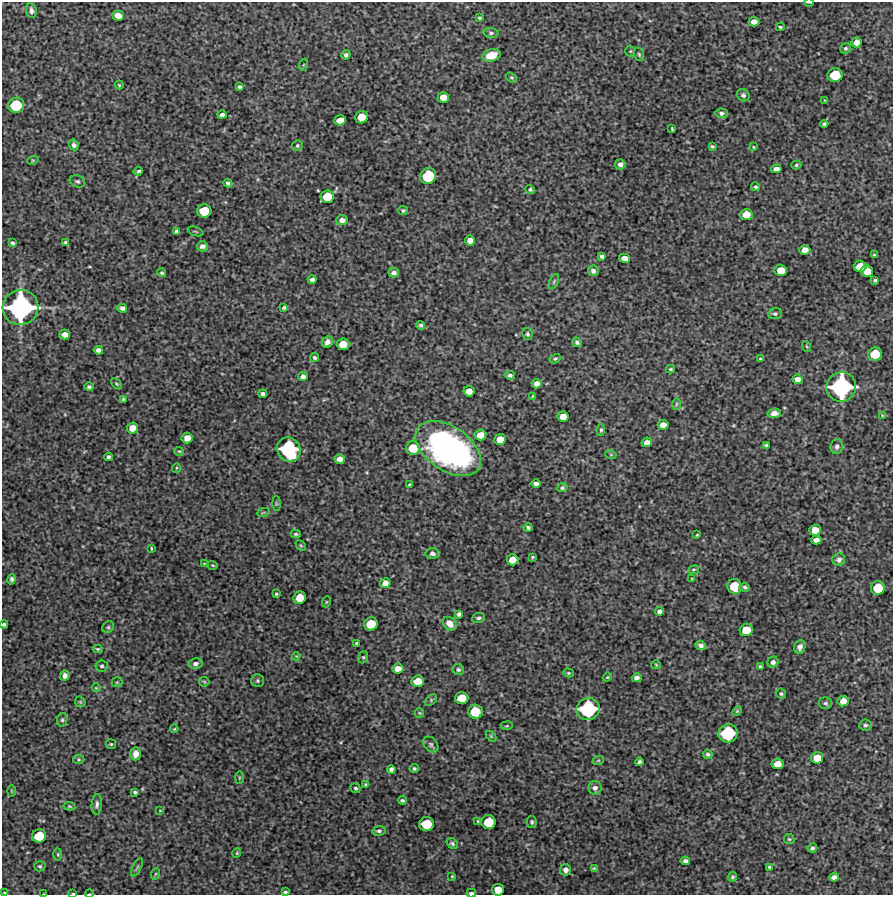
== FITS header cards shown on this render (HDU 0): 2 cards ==
NAXIS1  =                  891 /Length X axis
NAXIS2  =                  893 /Length Y axis

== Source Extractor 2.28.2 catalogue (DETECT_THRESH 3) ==
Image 891 x 893 px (HDU 0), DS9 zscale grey, 1 PNG px = 1 image px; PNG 895 x 897 px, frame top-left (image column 1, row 893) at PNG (2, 2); each listed source drawn as its Kron ellipse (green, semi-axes under 4 px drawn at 4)
Background 5030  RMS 260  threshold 787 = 3 sigma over >= 5 px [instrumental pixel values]
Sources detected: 238; all 238 listed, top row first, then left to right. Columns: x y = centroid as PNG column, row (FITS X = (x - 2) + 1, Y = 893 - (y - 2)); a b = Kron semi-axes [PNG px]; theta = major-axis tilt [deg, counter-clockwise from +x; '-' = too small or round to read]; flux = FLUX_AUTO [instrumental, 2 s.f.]
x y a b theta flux
809 2 5 2 - 2.1e+04
31 10 7 5 -82 5.4e+04
118 16 6 5 - 1.4e+05
479 18 3 3 - 2.2e+04
754 22 5 4 - 1.2e+05
780 27 4 3 - 2.6e+04
491 33 7 5 -1 3.8e+04
857 42 5 5 - 1.3e+05
846 48 6 5 - 3.3e+04
630 51 5 5 - 1.9e+04
639 54 7 5 -74 2.8e+04
346 55 4 4 - 5.0e+04
491 55 9 6 17 2.4e+05
303 65 6 4 71 2.3e+04
835 75 7 7 - 4.8e+05
512 77 6 4 -34 2.5e+04
119 85 4 3 - 1.8e+04
239 87 4 3 - 4.0e+04
743 95 7 6 - 4.4e+04
443 97 5 5 - 2.0e+05
824 100 3 2 - 1.1e+04
16 105 8 7 - 6.6e+05
721 113 6 5 - 5.4e+04
222 115 5 3 - 5.6e+04
362 117 6 6 - 2.9e+05
340 120 6 5 - 1.9e+05
824 124 4 4 - 3.7e+04
672 129 4 2 - 2.0e+04
74 145 5 4 - 5.2e+04
297 146 5 5 - 3.0e+04
712 146 4 3 - 2.3e+04
753 147 4 2 - 1.4e+04
33 160 6 3 18 1.9e+04
620 164 5 5 - 7.1e+04
796 165 5 4 - 2.7e+04
776 169 5 4 - 1.0e+05
138 171 5 3 - 3.3e+04
428 176 8 7 - 6.8e+05
77 181 8 6 -20 3.7e+04
228 183 4 3 - 4.0e+04
756 187 4 4 - 3.1e+04
530 189 5 4 - 3.2e+04
327 197 7 6 - 3.5e+05
403 210 5 4 - 2.7e+04
204 211 7 6 - 4.0e+05
746 214 6 5 - 2.2e+05
342 220 6 5 - 8.8e+04
177 231 4 4 - 4.6e+04
196 231 8 2 -21 1.8e+04
470 241 5 5 - 1.1e+05
65 242 3 3 - 2.3e+04
12 243 4 3 - 3.3e+04
202 246 6 5 - 6.6e+04
805 250 5 5 - 1.4e+05
874 255 4 4 - 2.0e+04
602 256 4 3 - 4.0e+04
625 258 5 4 - 1.2e+05
860 266 6 5 - 2.3e+05
781 270 6 5 - 2.4e+05
593 271 5 5 - 6.4e+04
867 271 6 5 - 2.3e+05
162 273 5 4 - 2.6e+04
394 273 5 5 - 6.4e+04
312 280 4 4 - 6.5e+04
875 280 3 3 - 2.6e+04
554 281 8 4 63 3.0e+04
21 307 18 17 - 3.2e+06
122 308 5 4 - 5.6e+04
284 308 4 3 - 3.1e+04
775 314 7 5 6 4.1e+04
421 325 4 4 - 3.7e+04
65 334 5 5 - 1.2e+05
527 334 6 5 - 2.9e+04
327 342 6 5 - 7.4e+04
577 342 5 4 - 4.2e+04
343 344 6 5 - 2.7e+05
806 346 5 3 - 1.6e+04
98 350 5 4 - 6.9e+04
875 354 7 6 - 3.9e+05
314 358 4 4 - 3.4e+04
555 359 6 3 29 2.4e+04
760 359 3 3 - 2.6e+04
671 369 4 3 - 2.3e+04
510 375 5 4 - 3.6e+04
303 377 4 4 - 6.9e+04
797 379 5 5 - 1.2e+05
116 384 6 4 -42 2.2e+04
537 384 5 4 - 1.2e+05
89 387 4 3 - 3.5e+04
841 387 15 14 - 2.3e+06
469 391 5 5 - 1.5e+05
263 394 4 3 - 5.1e+04
533 396 4 4 - 1.6e+04
123 399 3 3 - 2.0e+04
676 404 6 4 88 2.0e+04
774 413 6 5 - 8.3e+04
882 415 3 2 - 1.3e+04
563 417 5 5 - 1.7e+05
663 425 5 5 - 1.3e+05
132 428 5 5 - 1.7e+05
601 430 6 4 83 3.1e+04
481 435 6 5 - 1.7e+05
187 438 5 5 - 1.4e+05
500 439 6 5 - 2.1e+05
647 442 5 4 - 1.1e+05
766 445 3 3 - 2.2e+04
837 446 7 6 - 5.3e+04
413 448 7 6 - 3.5e+05
448 448 37 22 -35 5.8e+06
289 450 13 11 -58 1.5e+06
179 451 5 4 - 2.0e+04
611 455 5 3 - 1.6e+04
108 457 4 3 - 4.1e+04
340 459 5 5 - 1.1e+05
176 468 5 3 - 1.5e+04
536 484 4 4 - 6.3e+04
410 485 4 3 - 3.0e+04
562 488 5 4 - 2.8e+04
276 504 7 4 -89 2.1e+04
263 513 6 4 19 2.4e+04
528 527 4 3 - 3.9e+04
815 530 6 5 - 2.0e+05
296 534 5 3 - 2.5e+04
697 535 3 3 - 1.8e+04
816 540 5 4 - 9.8e+04
301 545 6 3 -44 2.0e+04
151 548 3 2 - 1.8e+04
432 554 7 5 -6 5.8e+04
532 557 4 3 - 2.0e+04
512 560 6 5 - 1.9e+05
839 560 6 6 - 5.9e+04
204 563 3 2 - 1.0e+04
213 565 5 3 - 1.9e+04
694 570 5 3 - 1.8e+04
12 579 5 4 - 3.9e+04
692 579 4 4 - 1.6e+04
385 583 5 5 - 1.2e+05
734 586 8 7 - 3.9e+05
745 587 5 4 - 3.5e+04
878 588 7 7 - 4.3e+05
276 594 4 4 - 2.3e+04
300 598 6 6 - 2.9e+05
326 602 5 3 - 1.6e+04
660 611 4 4 - 6.2e+04
459 614 4 4 - 4.4e+04
478 618 6 5 - 3.5e+04
4 624 4 3 - 3.9e+04
371 624 7 6 - 3.9e+05
450 624 8 6 -44 1.3e+05
108 627 6 5 - 3.3e+04
746 630 6 6 - 2.8e+05
356 643 3 2 - 2.1e+04
701 645 5 4 - 6.1e+04
800 647 7 5 69 8.1e+04
98 649 5 3 - 2.2e+04
296 656 4 3 - 1.4e+04
363 657 6 5 - 2.5e+04
773 662 5 5 - 5.9e+04
195 664 7 5 11 6.4e+04
656 665 4 4 - 1.8e+04
102 666 6 5 - 3.3e+04
760 666 4 4 - 2.3e+04
398 668 5 5 - 1.5e+05
458 670 6 5 - 3.6e+04
568 673 5 4 - 2.2e+04
65 676 5 5 - 7.8e+04
607 677 4 3 - 1.8e+04
637 678 5 4 - 7.0e+04
257 681 6 6 - 3.9e+04
418 681 6 5 - 2.3e+05
117 682 5 5 - 2.2e+04
204 682 5 5 - 2.1e+04
96 688 4 4 - 1.6e+04
781 694 5 5 - 3.0e+04
462 698 7 6 - 3.2e+05
431 700 7 4 47 2.7e+04
843 701 5 5 - 1.5e+05
80 702 6 4 -45 2.1e+04
825 703 7 6 - 3.7e+04
588 709 11 11 - 1.4e+06
737 711 5 3 - 1.8e+04
475 712 7 7 - 4.6e+05
419 713 5 4 - 2.0e+04
62 720 7 5 77 3.4e+04
865 725 6 5 - 3.7e+04
507 726 6 3 9 1.6e+04
174 729 4 3 - 1.4e+04
728 733 9 9 - 9.9e+05
491 736 6 4 -46 2.0e+04
111 744 5 5 - 2.3e+04
431 745 9 6 -48 4.4e+04
136 754 6 5 - 1.2e+05
708 754 5 4 - 3.7e+04
817 758 6 5 - 2.4e+05
79 759 6 4 -2 2.5e+04
598 761 6 4 19 1.8e+04
639 762 4 3 - 3.7e+04
777 764 6 5 - 2.1e+05
414 768 4 4 - 3.2e+04
391 769 4 4 - 5.9e+04
239 778 6 3 90 1.8e+04
366 785 4 3 - 2.7e+04
355 788 5 4 - 2.7e+04
595 788 7 6 - 7.1e+04
11 791 6 3 -89 1.6e+04
135 792 3 3 - 2.8e+04
402 800 4 3 - 2.9e+04
97 804 10 5 86 5.9e+04
69 806 6 4 -7 2.1e+04
160 811 4 2 - 1.1e+04
478 821 4 3 - 1.6e+04
489 822 7 7 - 4.4e+05
532 822 6 5 - 3.2e+04
426 824 7 7 - 5.1e+05
379 831 7 4 12 4.0e+04
39 836 7 6 - 4.2e+05
789 839 5 5 - 2.3e+04
452 843 6 4 -35 3.2e+04
812 848 5 4 - 4.0e+04
237 853 5 4 - 1.9e+04
58 854 6 3 90 2.1e+04
685 861 5 4 - 5.8e+04
40 866 6 5 - 2.8e+04
137 867 10 3 64 2.5e+04
770 867 4 3 - 2.7e+04
594 868 4 3 - 2.1e+04
566 870 6 5 - 8.6e+04
155 874 6 3 71 1.9e+04
452 876 4 3 - 1.4e+04
732 877 5 4 - 2.7e+04
834 877 5 4 - 6.5e+04
498 890 6 5 - 2.2e+05
285 892 4 3 - 3.1e+04
5 893 4 2 - 1.8e+04
471 893 4 3 - 3.1e+04
44 894 3 2 - 9.5e+03
73 894 4 2 - 1.7e+04
89 894 4 2 - 1.3e+04
At the frame edge (FLAGS 8, measured only in part): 7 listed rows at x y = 809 2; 4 624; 5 893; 471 893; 44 894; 73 894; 89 894